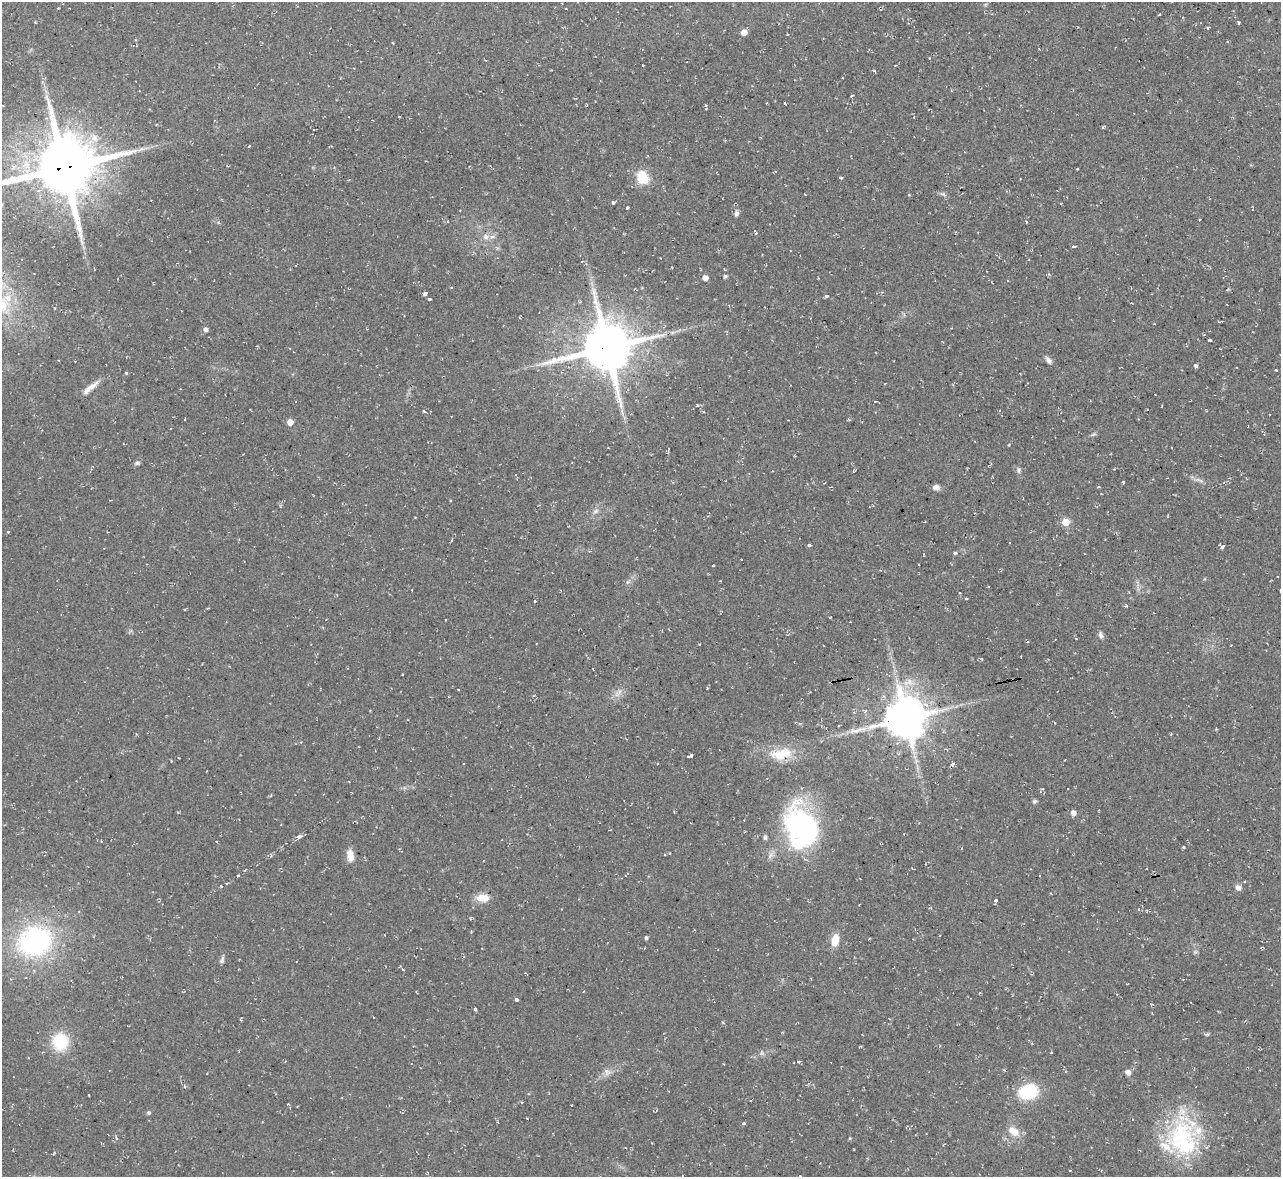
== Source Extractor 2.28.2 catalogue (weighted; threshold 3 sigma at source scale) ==
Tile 10 of 4 x 4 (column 2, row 3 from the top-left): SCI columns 1280-2558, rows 1315-2489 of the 5116 x 5098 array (HDU 1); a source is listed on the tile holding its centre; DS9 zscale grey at full resolution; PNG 1283 x 1179 px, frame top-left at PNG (2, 2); no overlay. Shown black and unused: <1% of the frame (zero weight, under 2 of 3 exposures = <1% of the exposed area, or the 3 px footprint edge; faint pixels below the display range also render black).
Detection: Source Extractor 2.28.2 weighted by HDU 2 'WHT'; one run over the whole footprint, this tile lists its part. Background 0.0913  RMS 0.01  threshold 0.0458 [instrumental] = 3 sigma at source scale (4.5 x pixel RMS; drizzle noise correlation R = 1.50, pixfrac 1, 0.05/0.05 arcsec/px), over >= 5 px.
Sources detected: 123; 1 too faint to see at this stretch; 8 cosmic-ray / hot-pixel residue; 2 long thin detections or spike segments (spike, bleed or trail) — not listed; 3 inside a brighter listed object's ellipse — not listed separately; the other 109 listed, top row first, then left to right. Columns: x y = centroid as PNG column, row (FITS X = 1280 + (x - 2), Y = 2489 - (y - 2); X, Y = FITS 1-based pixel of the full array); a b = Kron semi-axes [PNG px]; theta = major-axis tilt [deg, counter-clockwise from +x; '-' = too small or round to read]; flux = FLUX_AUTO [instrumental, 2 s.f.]
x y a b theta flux
35 22 4 3 - 0.72
1238 23 4 3 - 1.2
1208 28 5 3 - 0.87
744 32 5 4 - 11
929 58 3 3 - 1
643 65 2 2 - 0.97
896 65 5 2 - 1.1
874 70 5 3 - 1.5
851 96 4 3 - 1.2
785 103 3 2 - 1.3
706 106 6 2 -80 1.8
64 167 20 18 17 7800
1077 169 3 3 - 3.3
642 177 16 12 -63 24
841 178 3 3 - 1.6
613 202 3 3 - 5.3
627 208 3 2 - 1.2
736 214 6 5 - 3.6
755 232 6 3 -68 1.4
485 237 9 8 - 4.8
1073 247 4 3 - 6.2
725 276 5 4 - 1.6
705 278 4 4 - 8.2
636 289 6 2 -22 0.82
425 293 4 3 - 17
827 296 3 3 - 3.8
8 298 11 10 - 12
429 299 3 3 - 7.5
205 329 5 4 - 3.8
1210 340 3 2 - 1.2
607 348 15 14 - 5300
1048 360 10 6 -50 3.8
1196 365 4 4 - 2.1
1276 370 3 2 - 1.1
126 373 4 4 - 1.2
90 387 27 6 40 8.8
296 402 3 2 - 1.8
424 411 6 2 -44 1.1
1206 411 4 2 - 0.76
290 422 5 5 - 9.2
1093 434 10 3 25 1.8
137 463 7 5 9 2
1018 470 8 6 -90 2.5
853 471 4 3 - 0.76
1201 481 9 4 -19 2.6
1123 482 3 3 - 1.4
936 487 10 7 -9 4
1098 487 3 2 - 1.9
596 511 9 6 27 3.1
1065 522 5 5 - 25
8 532 3 3 - 0.72
809 545 4 3 - 3.5
1222 546 4 3 - 4.6
955 553 4 4 - 1.3
924 554 4 2 - 0.75
713 565 3 3 - 3.4
1277 576 2 2 - 0.7
627 582 6 4 88 1.7
966 598 3 2 - 1.7
535 601 3 3 - 2.9
1126 606 4 3 - 1.9
850 622 2 2 - 0.64
1101 635 10 6 -67 3.1
981 659 5 3 - 1.4
618 693 16 6 48 6.1
905 718 12 12 - 3500
781 754 33 15 12 28
690 756 4 3 - 11
953 764 8 4 7 1.9
271 795 4 3 - 1.1
1035 801 7 5 32 1.9
1073 813 5 5 - 6.3
801 827 45 31 -74 210
299 836 5 3 - 9.1
765 837 7 5 -88 2.2
1183 847 3 3 - 0.98
350 855 15 8 -83 9.8
770 856 10 5 62 3.9
238 876 3 3 - 2.1
226 883 3 3 - 1.4
221 886 3 3 - 1.2
1238 887 7 6 - 4.2
483 898 17 10 -3 11
996 900 3 3 - 4.6
646 938 4 4 - 2.1
835 940 14 8 79 13
35 941 31 26 20 190
1195 952 7 4 18 1.6
222 960 11 5 77 2.9
526 973 5 2 - 0.85
1117 994 3 2 - 0.99
517 999 4 3 - 6.3
475 1008 3 3 - 3.5
723 1023 4 3 - 1
782 1032 4 3 - 0.77
1207 1034 6 4 17 1.7
60 1042 20 19 - 38
1051 1053 3 2 - 0.55
798 1062 3 3 - 12
607 1072 10 8 -58 5.1
1128 1072 7 6 - 4.1
1029 1092 16 12 15 61
572 1105 3 2 - 0.65
149 1113 5 5 - 1.6
744 1123 5 3 - 1.2
1013 1131 17 11 -34 12
116 1138 4 4 - 1.8
850 1138 4 3 - 1
1183 1138 51 39 -84 120
Overlapping masked pixels (flux is a lower limit): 2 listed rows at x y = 64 167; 607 348
Isophote crosses this tile's border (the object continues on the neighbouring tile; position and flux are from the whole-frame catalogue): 1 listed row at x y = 64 167
Unlisted compact peaks at least as high as the median listed source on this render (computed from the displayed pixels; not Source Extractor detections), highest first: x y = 697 405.